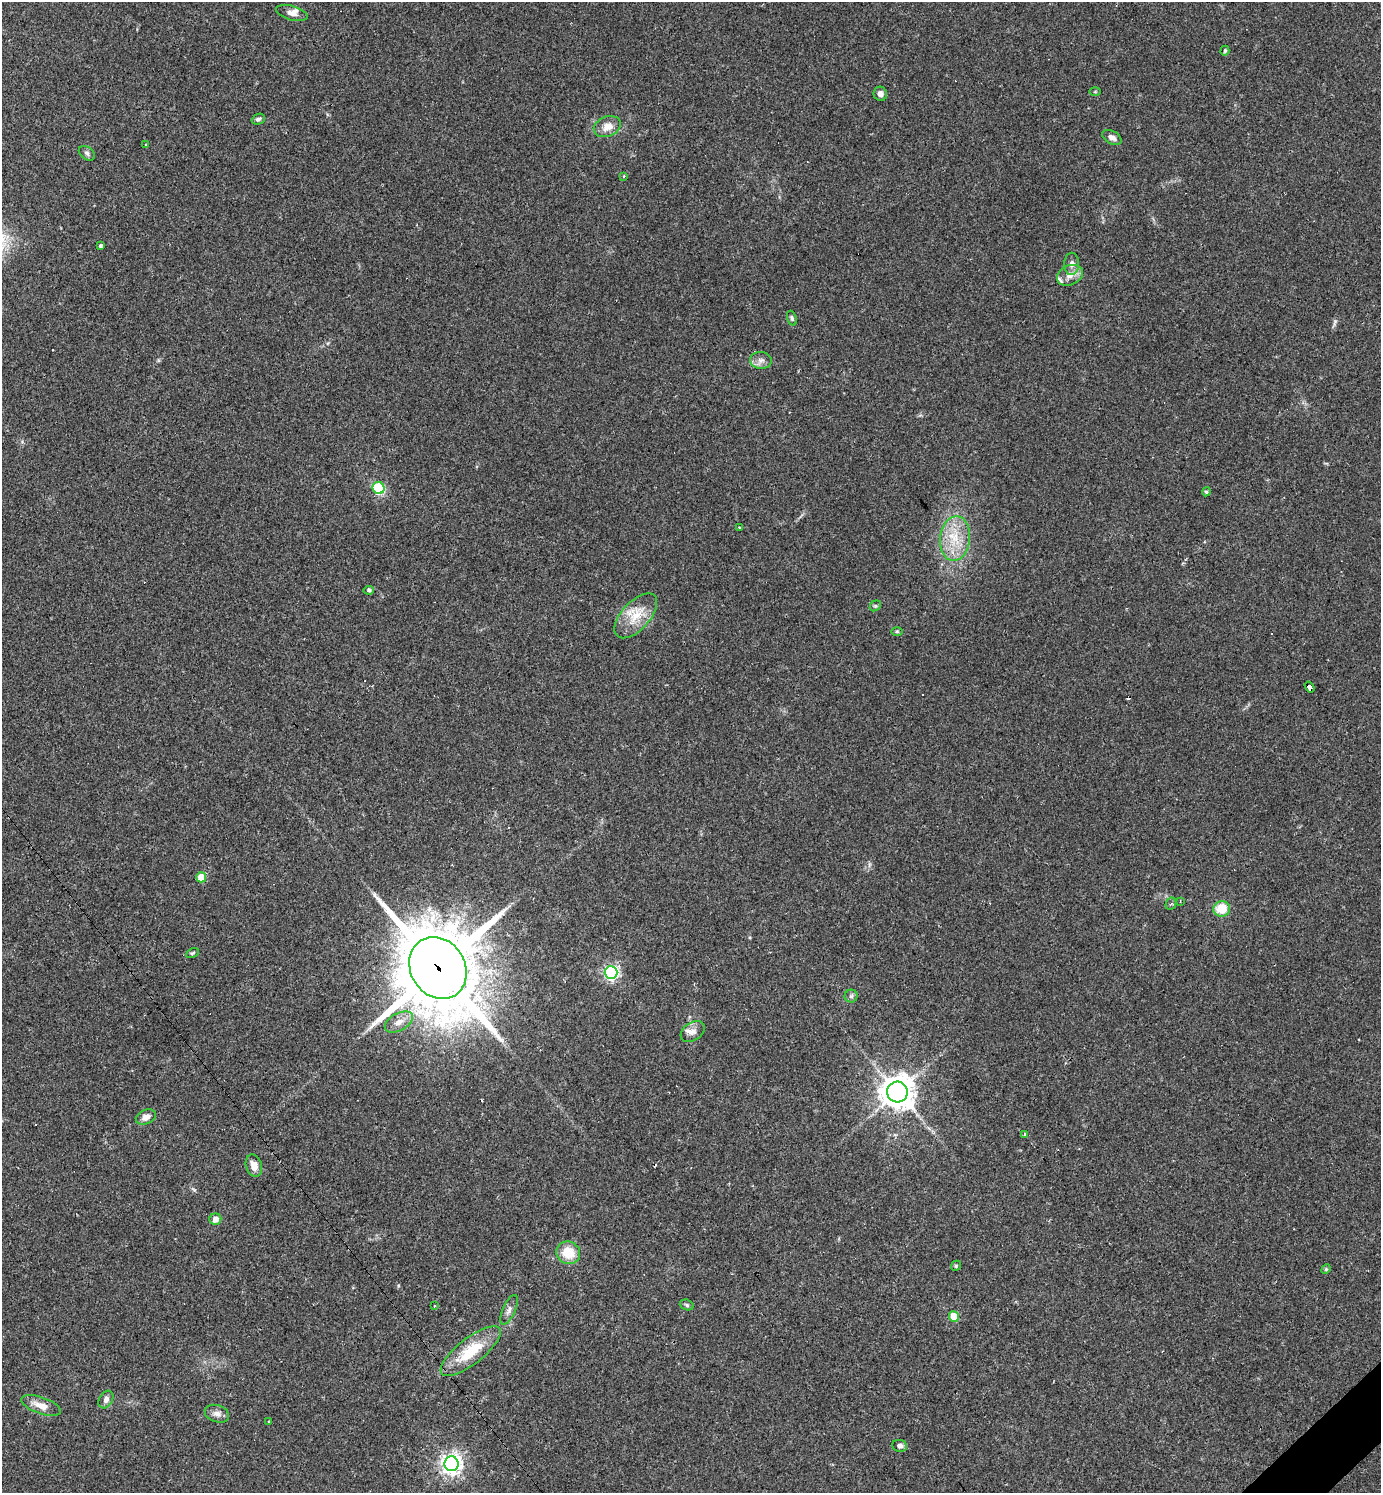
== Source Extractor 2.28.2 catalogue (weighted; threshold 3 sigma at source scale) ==
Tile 6 of 4 x 4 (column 2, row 2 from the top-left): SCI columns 1674-3052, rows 2983-4473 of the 5962 x 5964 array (HDU 1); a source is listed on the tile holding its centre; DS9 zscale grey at full resolution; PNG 1383 x 1495 px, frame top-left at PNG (2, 2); each listed source drawn as its Kron ellipse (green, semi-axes under 4 px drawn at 4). Shown black and unused: <1% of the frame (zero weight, under 2 of 3 exposures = <1% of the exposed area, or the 3 px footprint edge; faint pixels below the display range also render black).
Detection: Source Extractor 2.28.2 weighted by HDU 2 'WHT'; one run over the whole footprint, this tile lists its part. Background 0.0346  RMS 0.0062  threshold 0.0281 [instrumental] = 3 sigma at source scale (4.5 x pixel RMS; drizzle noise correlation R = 1.50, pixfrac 1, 0.05/0.05 arcsec/px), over >= 5 px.
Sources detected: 62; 6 cosmic-ray / hot-pixel residue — neither listed nor drawn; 3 inside a brighter listed object's ellipse — not listed separately; the other 53 listed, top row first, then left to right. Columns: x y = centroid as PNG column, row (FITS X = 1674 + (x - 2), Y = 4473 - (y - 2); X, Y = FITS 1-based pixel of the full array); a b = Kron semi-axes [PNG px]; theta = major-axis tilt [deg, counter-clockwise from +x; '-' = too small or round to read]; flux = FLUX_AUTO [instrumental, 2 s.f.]
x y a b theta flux
292 13 16 7 -15 3.7
1225 51 5 4 - 0.75
1095 92 5 3 - 0.58
880 94 7 6 - 2.8
258 119 7 5 25 1.8
607 127 14 10 22 6.8
1112 137 10 6 -29 3
146 144 4 3 - 0.5
87 153 9 6 -37 1.7
624 176 3 3 - 0.72
100 246 4 3 - 1.6
1072 264 11 7 88 3.1
1070 275 13 9 25 6
792 318 7 4 -71 1.1
761 360 11 8 -4 3.4
379 488 6 5 - 34
1206 492 4 4 - 1.3
739 528 3 3 - 0.52
955 539 22 15 84 18
369 590 5 4 - 1.1
875 606 6 4 42 0.8
636 616 27 14 47 15
897 631 6 4 -1 0.72
1309 687 6 4 -55 81
201 877 5 5 - 20
1180 902 3 2 - 0.48
1171 904 6 5 - 1.2
1222 909 8 8 - 15
192 953 7 4 27 0.93
438 968 32 27 -58 6600
611 973 6 6 - 140
851 996 6 6 - 1.5
399 1022 15 9 28 5.4
693 1032 13 9 33 3.8
897 1092 10 10 - 1000
146 1117 10 7 24 4.2
1024 1134 3 3 - 1.9
254 1166 11 8 -74 6
215 1219 6 5 - 4.2
568 1253 12 11 - 15
956 1266 5 4 - 0.84
1326 1269 5 4 - 0.81
687 1305 7 5 -19 1.1
434 1306 3 2 - 0.67
509 1310 16 6 66 3
954 1316 5 5 - 16
471 1351 37 13 38 26
106 1399 9 6 60 2.8
41 1405 20 8 -19 7.7
217 1414 12 8 -19 3.5
269 1422 3 2 - 0.57
900 1446 7 6 - 2.3
451 1464 7 7 - 380
Overlapping masked pixels (flux is a lower limit): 2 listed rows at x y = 1309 687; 438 968